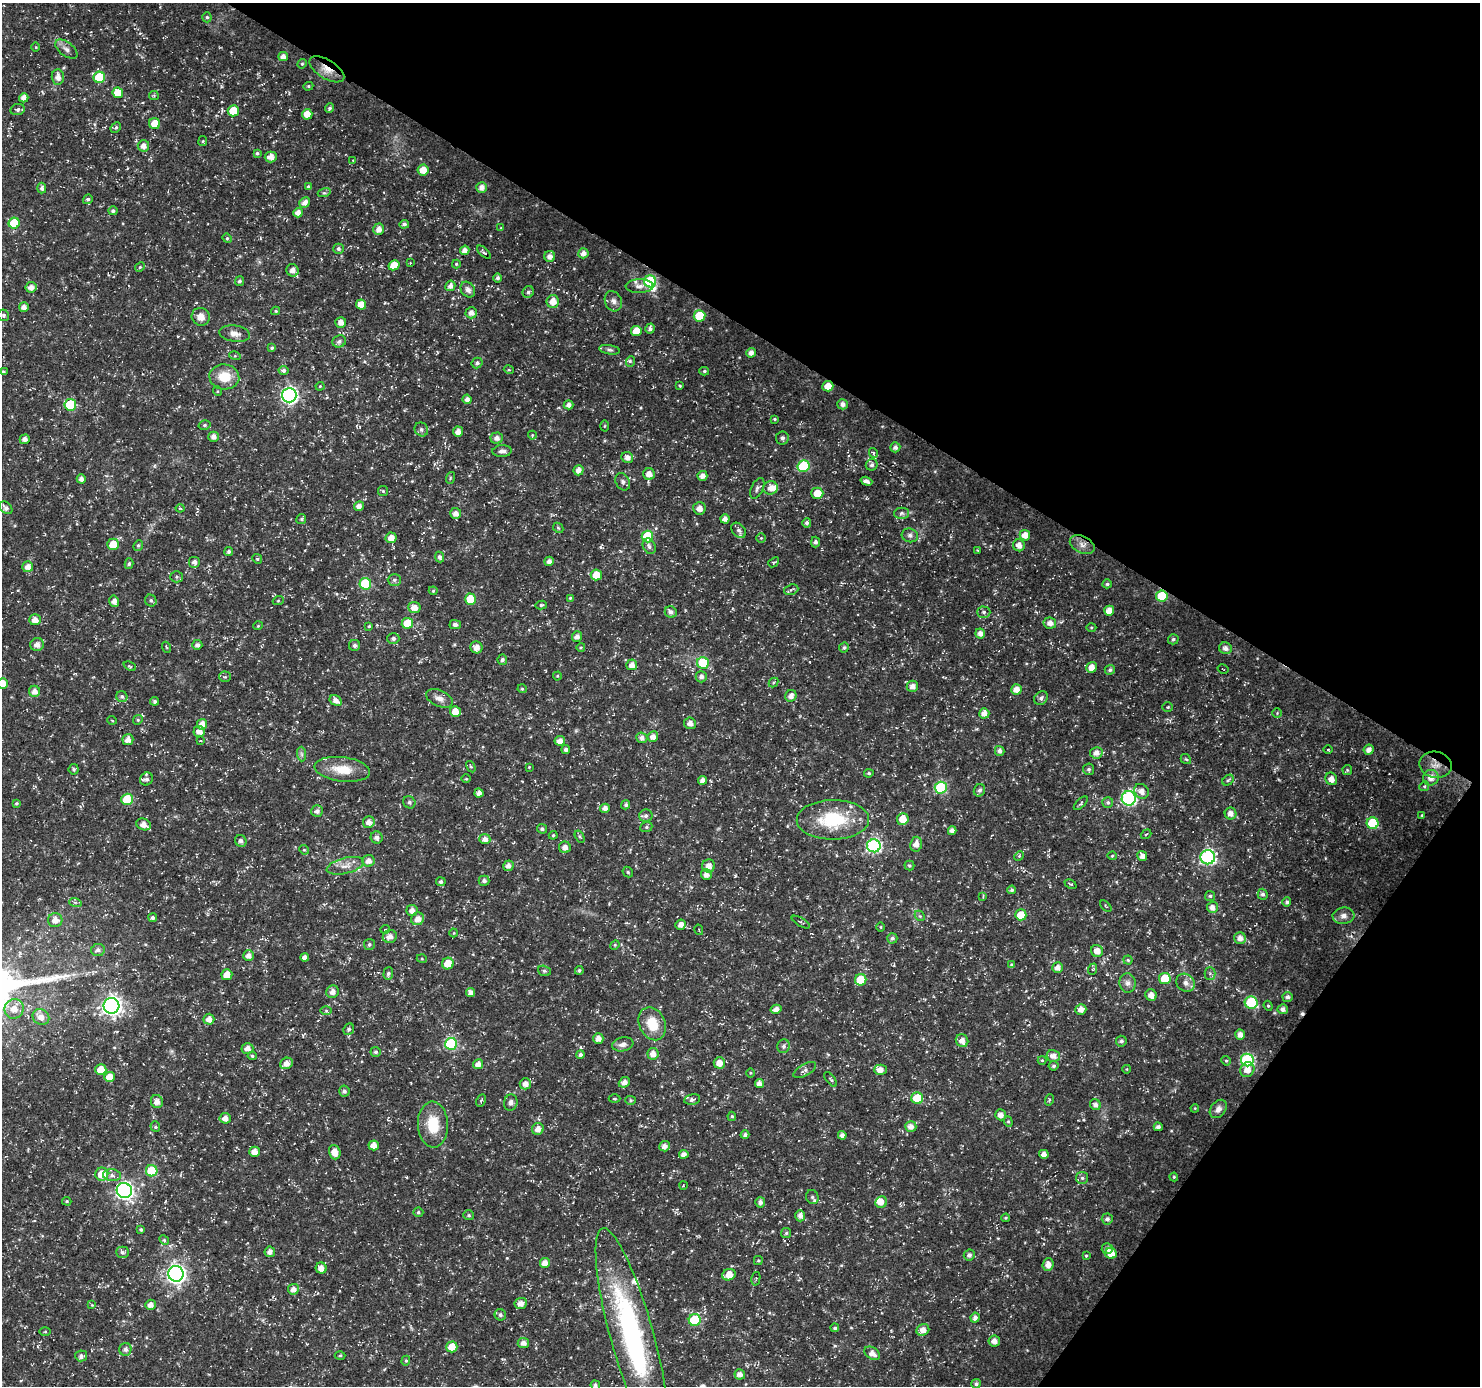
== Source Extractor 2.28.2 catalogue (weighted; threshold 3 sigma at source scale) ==
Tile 8 of 4 x 4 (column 4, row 2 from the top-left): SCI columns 4509-5986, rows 2991-4374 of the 5997 x 6050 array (HDU 1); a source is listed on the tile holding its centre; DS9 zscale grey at full resolution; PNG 1482 x 1388 px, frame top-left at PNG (2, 3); each listed source drawn as its Kron ellipse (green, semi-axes under 4 px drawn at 4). Shown black and unused: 31% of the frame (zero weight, under 3 of 5 exposures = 3% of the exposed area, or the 3 px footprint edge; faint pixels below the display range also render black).
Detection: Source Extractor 2.28.2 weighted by HDU 2 'WHT'; one run over the whole footprint, this tile lists its part. Background 0.0184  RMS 0.0022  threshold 0.0098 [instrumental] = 3 sigma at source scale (4.5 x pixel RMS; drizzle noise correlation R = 1.50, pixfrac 1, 0.0396/0.0396 arcsec/px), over >= 5 px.
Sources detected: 473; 1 inside a brighter object's white glare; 2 cosmic-ray / hot-pixel residue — neither listed nor drawn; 5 inside a brighter listed object's ellipse — not listed separately; the other 465 listed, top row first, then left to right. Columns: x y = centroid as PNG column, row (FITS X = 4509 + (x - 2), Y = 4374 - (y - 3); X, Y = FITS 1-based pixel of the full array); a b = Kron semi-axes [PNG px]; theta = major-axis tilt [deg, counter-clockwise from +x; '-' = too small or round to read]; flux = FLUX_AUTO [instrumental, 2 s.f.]
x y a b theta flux
207 17 5 4 - 0.36
36 47 4 3 - 0.17
66 49 13 7 -37 1
283 56 4 4 - 1.1
302 64 5 4 - 0.26
327 69 19 9 -31 2.4
58 77 8 6 -86 1.2
99 77 6 5 - 9.1
308 86 5 4 - 0.29
118 93 5 5 - 3.5
154 95 5 4 - 0.24
24 98 5 4 - 1.3
329 108 5 4 - 0.41
17 109 7 5 12 0.47
233 111 5 5 - 5.3
307 114 5 5 - 2.5
155 124 5 5 - 3
116 128 6 4 48 0.39
203 141 5 4 - 0.25
143 146 6 6 - 1.2
257 153 4 3 - 0.36
271 157 6 5 - 1.4
353 160 4 3 - 0.18
423 170 6 5 - 2.3
308 187 4 4 - 0.47
481 187 5 5 - 1.3
42 188 5 4 - 0.65
324 193 6 4 17 0.35
88 199 5 4 - 0.44
305 203 5 5 - 1.2
113 211 4 4 - 0.48
298 213 5 4 - 1.4
14 223 5 5 - 6.3
404 224 5 4 - 0.5
501 228 4 3 - 0.16
379 229 6 5 - 1.4
227 238 5 4 - 0.3
338 249 5 5 - 0.5
465 250 5 4 - 1.3
484 252 8 4 -42 0.44
583 253 5 5 - 1.2
550 256 5 5 - 1.2
410 263 3 3 - 0.18
456 264 4 4 - 0.22
394 265 6 5 - 2.8
140 267 5 4 - 0.28
293 270 6 6 - 1.3
498 278 5 4 - 0.53
239 281 5 4 - 0.45
650 281 6 6 - 18
450 286 5 5 - 1
639 286 14 7 1 1.2
31 287 5 5 - 1.3
468 290 8 6 -54 0.95
528 292 6 5 - 0.52
553 301 6 6 - 2.1
613 301 10 8 -65 1
361 305 5 5 - 2.3
24 307 5 5 - 1.2
276 311 4 4 - 0.26
471 313 6 5 - 1.1
3 315 6 5 - 0.42
700 316 6 5 - 7.7
201 317 9 8 - 1.7
341 322 5 5 - 1.2
650 328 5 4 - 0.63
636 331 5 5 - 3.1
235 334 15 8 -8 1.5
339 341 7 6 - 0.62
272 348 4 4 - 0.35
610 350 10 4 -9 0.56
751 353 5 4 - 1.1
235 356 5 3 - 0.24
630 361 5 3 - 0.33
477 363 6 5 - 0.64
284 370 5 4 - 0.58
509 370 5 3 - 0.22
704 371 5 4 - 0.32
3 372 4 4 - 0.41
224 377 15 12 -5 4.5
320 386 4 4 - 0.24
680 386 4 3 - 0.21
828 386 5 5 - 2.6
217 391 5 3 - 0.2
289 395 7 7 - 57
467 399 4 4 - 0.96
843 404 5 5 - 0.87
70 405 6 6 - 11
569 405 5 4 - 1
775 419 4 3 - 0.26
205 425 6 4 15 0.39
604 426 5 3 - 0.21
421 429 7 6 - 0.65
458 432 5 5 - 1.3
532 435 4 4 - 0.22
214 437 5 5 - 1.1
497 438 6 5 - 1
782 438 6 6 - 0.66
25 439 5 4 - 0.9
895 447 5 5 - 0.74
502 451 9 6 5 0.77
873 453 5 4 - 0.28
627 457 6 5 - 1.2
872 465 6 5 - 0.62
804 466 6 6 - 14
578 470 5 5 - 1.4
649 474 6 5 - 1.4
702 476 5 5 - 1.2
450 478 6 3 72 0.28
81 479 4 4 - 0.99
866 481 6 4 -19 0.77
623 482 9 6 -61 0.66
757 488 11 6 64 0.69
771 488 7 7 - 1.6
383 491 5 5 - 0.34
817 493 6 5 - 3.3
359 506 5 4 - 1.2
6 508 7 5 -42 0.92
180 508 4 4 - 0.26
699 508 6 6 - 1.2
456 513 5 5 - 1.2
901 513 7 5 2 0.52
301 519 5 5 - 0.43
725 519 5 4 - 1.1
807 523 4 4 - 0.57
558 528 6 4 -46 0.27
739 530 8 6 -48 0.69
910 535 8 7 - 0.71
1025 535 5 5 - 1.8
647 536 6 6 - 9.9
391 538 5 5 - 1.5
761 538 4 4 - 0.25
815 542 5 4 - 0.52
113 544 6 5 - 3.4
138 545 5 4 - 0.35
1019 545 6 6 - 1.6
1082 545 13 8 -26 1.4
649 546 8 6 -63 0.65
977 550 3 2 - 0.15
229 552 4 4 - 0.52
440 557 5 4 - 0.66
257 559 5 4 - 0.32
549 561 4 4 - 1.1
194 562 6 6 - 0.91
774 562 6 4 40 0.28
129 564 5 4 - 0.35
28 567 5 5 - 1.4
596 575 5 5 - 3.4
177 577 6 5 - 0.44
394 580 6 5 - 0.49
365 584 6 6 - 13
1107 584 4 4 - 0.41
791 590 7 5 19 0.45
433 591 4 4 - 0.26
1162 596 6 5 - 6.3
570 598 4 4 - 0.25
470 599 5 5 - 5.4
151 600 6 5 - 0.45
114 601 6 4 -75 1
278 601 5 3 - 0.21
541 605 5 4 - 0.34
414 608 6 5 - 1.7
1109 611 5 5 - 2
671 612 6 5 - 0.79
984 612 6 5 - 0.46
35 620 6 5 - 1.6
407 623 5 5 - 4.7
1050 623 6 5 - 1.3
455 625 5 4 - 0.76
258 626 5 4 - 0.25
369 626 4 4 - 0.23
1091 627 5 3 - 0.22
980 633 5 4 - 1.2
577 637 5 5 - 1.1
393 639 6 5 - 0.65
1173 639 5 5 - 0.44
37 645 7 6 - 1.4
197 645 5 5 - 0.78
354 645 5 5 - 0.62
166 647 5 3 - 0.25
476 647 6 6 - 1.8
581 647 4 3 - 0.2
844 647 5 4 - 0.39
1225 648 6 5 - 0.93
502 660 5 5 - 0.53
703 663 6 5 - 8.8
632 665 5 5 - 1.4
130 666 6 3 -23 0.24
1092 667 5 5 - 1.8
1223 669 6 2 -31 0.14
1110 670 5 4 - 0.49
557 676 4 4 - 0.24
225 677 5 5 - 0.33
701 677 5 5 - 0.73
773 682 5 3 - 0.27
2 683 5 5 - 2.4
912 686 6 5 - 1.2
522 689 4 4 - 0.27
1016 689 5 5 - 1.8
34 691 5 5 - 1.2
791 696 6 5 - 1.3
122 697 5 5 - 0.43
439 698 14 8 -24 1.4
1041 698 7 6 - 0.72
155 701 4 4 - 0.46
336 701 6 5 - 1.3
1168 707 5 4 - 0.3
455 711 5 5 - 2.2
984 713 5 5 - 1.7
1277 713 5 4 - 0.24
112 720 5 3 - 0.19
138 720 5 4 - 0.27
690 723 6 5 - 1.1
202 724 5 5 - 1.7
199 731 5 5 - 1.5
653 736 5 5 - 1.4
642 738 5 5 - 1
128 740 6 5 - 1.5
200 741 4 2 - 0.16
560 741 5 5 - 1.5
566 749 4 4 - 0.58
1328 750 5 3 - 0.19
1369 750 5 5 - 1.2
1000 751 5 4 - 0.75
1096 753 6 5 - 1.4
301 754 7 4 -89 0.49
1186 759 5 4 - 0.3
1435 765 16 13 -12 2.6
471 767 6 4 -58 0.3
529 767 3 3 - 0.17
74 769 5 5 - 0.42
342 769 28 12 -7 4.9
1089 769 5 5 - 0.49
1347 770 5 4 - 0.27
869 773 5 4 - 0.35
1431 778 8 7 - 1.7
147 779 7 6 - 0.76
466 779 5 3 - 0.19
1331 779 6 5 - 1.4
702 780 4 4 - 1
1228 780 6 4 43 0.4
1424 786 5 4 - 0.31
941 788 6 6 - 17
979 790 6 5 - 0.6
1141 791 8 6 -47 1.4
479 793 4 4 - 1.1
1129 798 7 7 - 36
127 799 6 5 - 6.6
409 802 6 5 - 0.58
1108 802 5 5 - 0.47
16 803 4 4 - 0.33
1081 803 9 4 44 0.35
626 805 5 4 - 0.48
605 808 5 4 - 1.1
317 811 6 5 - 0.85
1231 814 6 6 - 1.4
1422 815 4 3 - 0.2
646 816 6 6 - 0.7
903 819 6 5 - 2.9
833 820 36 19 1 13
369 822 6 6 - 1.2
1373 823 6 6 - 9.6
143 824 7 5 -23 1.4
646 827 6 5 - 0.43
542 829 5 4 - 0.46
952 831 4 4 - 0.94
1146 834 6 3 36 0.2
553 835 4 3 - 0.27
377 837 6 6 - 0.88
580 837 6 4 -58 0.31
485 839 5 5 - 1.2
241 841 6 5 - 0.71
916 844 7 6 - 1.4
874 846 7 6 - 34
565 847 6 6 - 1.2
304 850 5 4 - 0.28
1019 856 5 4 - 0.26
1112 856 4 4 - 0.24
1142 856 5 4 - 1.1
1208 857 7 7 - 38
369 861 6 6 - 1.3
345 866 19 8 14 2
508 866 5 5 - 1.1
709 866 6 6 - 1.6
909 866 5 5 - 0.36
628 872 6 4 -49 0.3
706 875 5 5 - 1.3
484 881 5 5 - 0.69
441 882 5 4 - 0.54
1071 884 6 3 -25 0.27
1012 890 4 4 - 0.38
1263 894 5 5 - 0.58
1210 896 5 5 - 0.36
983 897 4 4 - 0.21
75 902 6 4 -17 0.39
1287 902 5 4 - 0.45
1106 906 7 2 -46 0.18
1212 907 6 5 - 1.3
412 911 5 5 - 1.3
1021 915 5 5 - 4.3
920 916 6 4 -44 0.33
1343 916 11 8 6 1.1
153 918 4 4 - 0.54
418 919 6 6 - 1.5
55 920 7 7 - 1.4
801 922 10 2 -29 0.27
681 925 5 5 - 1.2
880 927 5 3 - 0.18
385 929 5 3 - 0.18
699 930 5 4 - 0.27
454 933 4 4 - 0.19
390 936 7 6 - 1.4
892 938 5 5 - 0.51
1240 938 6 5 - 1.2
369 944 5 5 - 0.47
615 945 5 4 - 0.25
98 950 7 6 - 0.82
1097 951 6 6 - 1.7
249 955 5 5 - 1.1
305 957 4 4 - 1
422 959 5 3 - 0.23
1128 960 4 4 - 0.3
448 963 6 6 - 3.2
1012 965 4 4 - 0.38
1057 968 5 5 - 1.2
1093 969 6 3 71 0.24
579 970 4 4 - 0.36
544 971 6 5 - 0.39
1210 973 6 5 - 0.47
388 974 6 5 - 0.56
227 975 5 5 - 2.5
1165 978 6 5 - 5.3
861 980 6 5 - 7.1
1128 983 10 8 -77 1
1185 983 10 8 -45 1.2
333 992 6 6 - 1.3
470 993 4 4 - 1.2
1151 995 6 5 - 1.3
1287 997 5 5 - 0.7
1251 1003 6 6 - 13
112 1006 8 8 - 110
1268 1006 5 4 - 0.3
14 1009 10 9 - 2.4
776 1009 5 4 - 1.2
1081 1009 6 5 - 1.5
1283 1009 5 5 - 0.84
326 1011 6 4 -1 0.24
41 1017 8 7 - 1.7
209 1019 5 5 - 1.3
652 1024 17 13 -65 5.5
349 1029 6 5 - 0.44
1240 1035 5 5 - 1.4
598 1039 5 5 - 1.3
962 1041 7 6 - 1.4
1121 1041 5 5 - 0.52
451 1044 6 6 - 19
623 1044 11 7 11 1
784 1046 7 6 - 0.61
247 1048 6 5 - 1.3
376 1052 5 5 - 0.45
653 1054 6 5 - 1.4
580 1055 4 4 - 0.62
252 1056 5 4 - 0.34
1053 1056 6 6 - 1.4
1042 1060 4 4 - 0.23
1247 1060 6 6 - 24
1226 1061 5 4 - 0.29
286 1063 6 5 - 1.4
719 1063 6 5 - 2
478 1064 5 5 - 1.4
1054 1066 5 5 - 0.49
1127 1069 4 3 - 0.15
101 1070 5 5 - 3.2
805 1070 13 6 30 0.73
880 1070 6 5 - 1.5
1247 1070 8 7 - 1.9
750 1073 5 3 - 0.21
110 1077 5 5 - 2.7
831 1079 8 3 -52 0.36
624 1082 6 5 - 1.3
525 1084 6 5 - 1.3
759 1084 4 4 - 1.1
344 1091 5 5 - 0.59
917 1098 6 5 - 6.8
615 1099 6 3 0 0.22
692 1099 8 5 10 0.66
481 1100 6 4 63 0.36
631 1100 5 4 - 0.31
1049 1100 6 3 72 0.27
157 1102 6 6 - 1.3
511 1102 8 6 81 0.76
1095 1105 6 5 - 0.87
1195 1108 4 3 - 0.18
1218 1109 10 7 51 1.1
1001 1115 5 5 - 1.2
732 1116 4 4 - 0.28
225 1118 5 5 - 1.4
1008 1122 5 4 - 0.29
433 1124 23 15 -87 6.1
911 1126 6 5 - 1.3
155 1127 5 4 - 0.39
1158 1127 4 4 - 0.62
538 1129 6 5 - 1.5
745 1135 4 4 - 0.58
842 1135 4 4 - 0.92
374 1145 5 5 - 1.8
664 1146 5 5 - 1.2
254 1152 5 5 - 1.5
335 1152 7 5 -72 2.4
684 1154 4 4 - 1.1
1044 1154 5 4 - 1.2
152 1171 6 5 - 8.8
102 1174 6 6 - 3.9
112 1175 9 6 -6 0.78
1174 1177 4 4 - 0.23
1082 1178 6 6 - 0.49
683 1185 4 3 - 0.16
124 1190 7 7 - 72
812 1197 7 6 - 0.53
67 1201 5 4 - 0.28
760 1202 5 5 - 0.85
881 1202 6 5 - 1.6
418 1212 5 4 - 0.36
469 1215 5 5 - 0.38
800 1216 5 5 - 1
1006 1218 4 3 - 0.24
1107 1219 5 5 - 0.66
141 1230 4 3 - 0.33
786 1233 5 5 - 0.34
164 1240 5 4 - 0.36
1107 1249 5 5 - 0.79
123 1252 6 5 - 0.6
270 1252 5 5 - 1
1111 1253 6 5 - 2.5
969 1255 5 5 - 0.66
1086 1256 4 3 - 0.22
758 1260 4 4 - 0.27
545 1263 5 5 - 1.7
1048 1264 6 5 - 1.3
321 1268 5 5 - 1.6
176 1274 8 7 - 96
729 1275 7 5 23 2.5
756 1279 7 4 77 0.3
293 1289 5 5 - 1.2
521 1303 6 5 - 1.6
92 1305 4 4 - 0.19
151 1305 5 5 - 1.1
500 1315 6 5 - 0.55
975 1318 5 4 - 0.81
695 1320 6 6 - 13
835 1328 4 4 - 0.42
923 1330 6 5 - 1.5
45 1332 5 3 - 0.23
632 1335 110 21 -75 45
994 1341 6 5 - 1.4
523 1343 5 5 - 1.2
452 1347 5 5 - 3.6
125 1349 6 6 - 0.86
872 1353 8 5 -35 1.4
340 1355 5 3 - 0.24
81 1356 6 5 - 0.63
406 1361 5 4 - 0.28
740 1374 5 5 - 1.2
976 1384 5 4 - 0.51
595 1385 5 4 - 0.43
Overlapping masked pixels (flux is a lower limit): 4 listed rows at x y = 327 69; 828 386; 1162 596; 1435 765
Isophote crosses this tile's border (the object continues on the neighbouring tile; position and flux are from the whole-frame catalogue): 2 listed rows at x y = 2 683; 595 1385